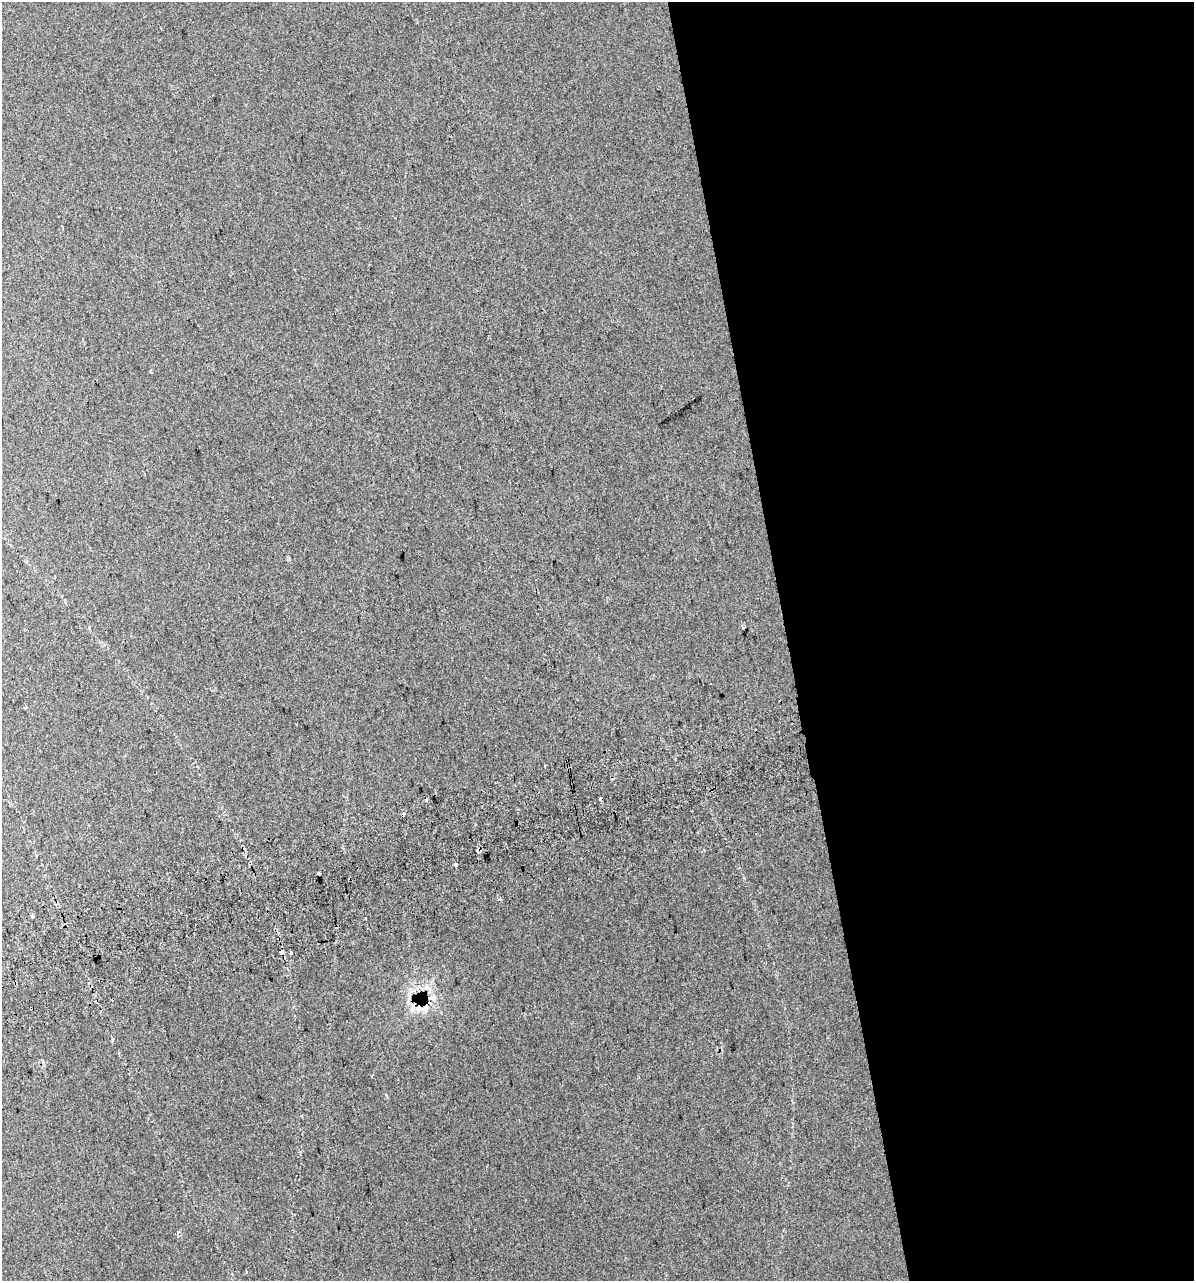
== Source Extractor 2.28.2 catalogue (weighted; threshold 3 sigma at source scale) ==
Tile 8 of 4 x 4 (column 4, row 2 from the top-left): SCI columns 3630-4821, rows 2599-3877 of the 4924 x 5196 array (HDU 1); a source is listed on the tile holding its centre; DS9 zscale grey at full resolution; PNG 1196 x 1283 px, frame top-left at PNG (2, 2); no overlay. Shown black and unused: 34% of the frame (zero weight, under 2 of 3 exposures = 4% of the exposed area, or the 3 px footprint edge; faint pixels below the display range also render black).
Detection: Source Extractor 2.28.2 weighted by HDU 2 'WHT'; one run over the whole footprint, this tile lists its part. Background 0.0275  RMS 0.012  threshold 0.0538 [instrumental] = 3 sigma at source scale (4.5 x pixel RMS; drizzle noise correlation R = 1.50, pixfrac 1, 0.0396/0.0396 arcsec/px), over >= 5 px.
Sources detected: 17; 5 cosmic-ray / hot-pixel residue — not listed; the other 12 listed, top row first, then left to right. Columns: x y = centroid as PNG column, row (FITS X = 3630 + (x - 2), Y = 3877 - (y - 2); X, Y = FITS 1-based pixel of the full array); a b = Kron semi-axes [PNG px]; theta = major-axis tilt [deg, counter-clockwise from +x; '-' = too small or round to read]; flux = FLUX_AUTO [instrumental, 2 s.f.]
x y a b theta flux
743 627 3 3 - 6
25 707 3 3 - 2
545 765 2 2 - 1.1
599 799 3 3 - 14
478 850 5 3 - 7.9
319 873 4 3 - 3.7
32 916 4 3 - 6.6
281 952 5 3 - 2.2
291 953 3 3 - 3.1
412 1007 17 9 -71 12
425 1008 11 8 62 9
372 1076 3 2 - 0.97
Overlapping masked pixels (flux is a lower limit): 2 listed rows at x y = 478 850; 425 1008